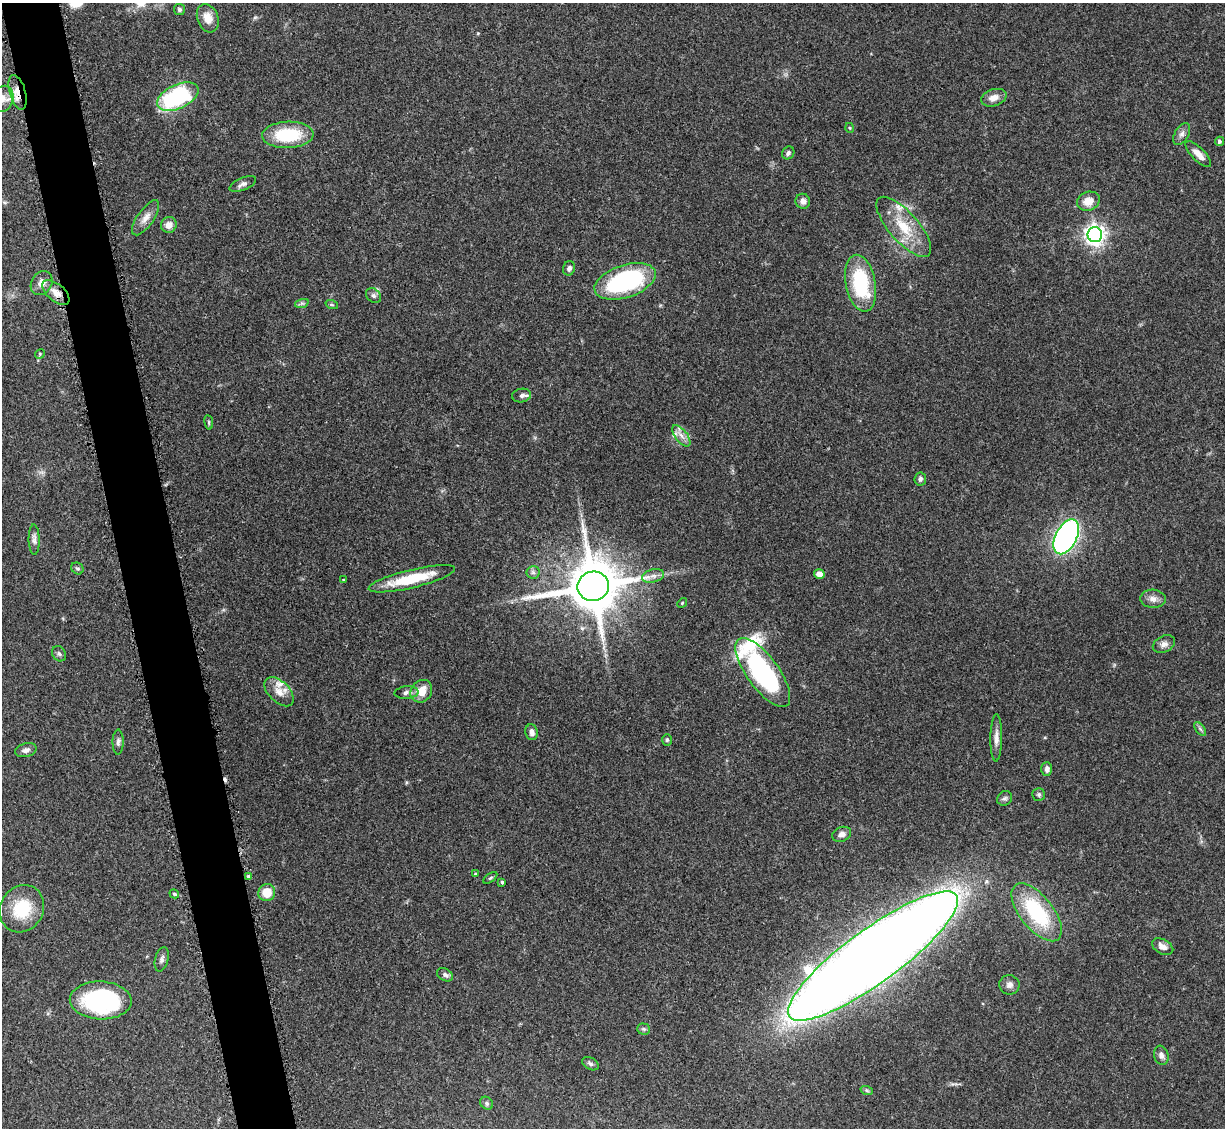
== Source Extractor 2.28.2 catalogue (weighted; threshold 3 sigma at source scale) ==
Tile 11 of 4 x 4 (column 3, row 3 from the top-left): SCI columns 2560-3782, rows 1334-2459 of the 5092 x 5004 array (HDU 1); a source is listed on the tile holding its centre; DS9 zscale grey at full resolution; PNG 1227 x 1130 px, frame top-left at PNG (2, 3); each listed source drawn as its Kron ellipse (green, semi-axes under 4 px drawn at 4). Shown black and unused: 5% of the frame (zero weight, under 3 of 5 exposures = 4% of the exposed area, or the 3 px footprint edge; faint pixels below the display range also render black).
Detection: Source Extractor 2.28.2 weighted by HDU 2 'WHT'; one run over the whole footprint, this tile lists its part. Background 0.0707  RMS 0.0033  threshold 0.0149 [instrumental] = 3 sigma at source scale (4.5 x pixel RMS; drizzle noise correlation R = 1.50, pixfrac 1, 0.05/0.05 arcsec/px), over >= 5 px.
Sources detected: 83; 1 cosmic-ray / hot-pixel residue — neither listed nor drawn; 4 inside a brighter listed object's ellipse — not listed separately; the other 78 listed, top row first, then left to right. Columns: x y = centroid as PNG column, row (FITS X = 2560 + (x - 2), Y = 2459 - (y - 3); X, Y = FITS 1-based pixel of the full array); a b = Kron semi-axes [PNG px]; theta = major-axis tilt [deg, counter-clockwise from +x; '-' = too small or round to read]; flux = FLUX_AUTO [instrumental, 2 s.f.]
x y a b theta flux
179 10 5 5 - 0.56
208 18 14 10 -69 3.9
18 92 18 8 -74 4
178 97 22 12 25 39
994 98 13 8 18 2.8
3 99 13 10 74 2.5
850 128 5 3 - 0.29
1182 134 12 7 61 1.5
288 135 25 13 2 17
1219 141 5 4 - 0.8
788 153 7 6 - 0.9
1198 154 17 6 -45 2.9
243 184 14 6 22 1.5
803 201 7 7 - 1.6
1088 201 12 9 20 4
146 218 20 8 55 2.9
169 225 8 7 - 2.6
904 227 38 14 -49 11
1095 235 7 7 - 190
569 268 7 6 - 1
625 281 32 16 18 48
42 283 13 10 58 2.7
861 283 29 15 -79 24
56 292 16 8 -40 3.5
373 296 8 6 -44 1
302 303 7 4 18 0.65
332 305 6 4 -18 0.45
40 354 5 4 - 0.4
522 395 9 7 9 1.3
209 422 7 3 -82 0.47
681 436 13 6 -53 2.1
920 479 6 6 - 0.82
1066 537 19 10 62 100
34 539 15 5 -89 1.2
77 568 6 5 - 0.67
533 572 6 6 - 0.95
819 574 5 5 - 2
653 576 11 6 14 1.7
412 579 44 9 14 14
343 580 4 4 - 0.33
593 586 16 14 12 2000
1153 599 13 9 -4 2.2
682 603 5 4 - 0.41
1164 644 12 8 26 1.7
59 654 8 6 -54 0.87
763 673 41 16 -54 53
421 691 12 10 53 5.2
279 692 18 10 -45 3.5
406 693 12 6 5 1.3
1200 729 8 4 -53 0.66
532 732 8 6 -77 1.5
996 738 23 5 89 2.2
667 740 6 5 - 0.51
118 742 12 5 89 1.1
26 750 11 6 15 1.4
1047 769 7 5 -90 1.1
1039 794 6 6 - 0.65
1005 798 8 7 - 0.92
842 834 10 7 22 1.7
475 874 4 3 - 0.34
249 876 4 4 - 0.82
490 878 8 4 35 0.5
502 882 3 3 - 0.54
267 892 8 8 - 5.5
174 894 5 4 - 0.53
22 909 24 21 59 14
1037 912 34 16 -52 27
1163 947 11 7 -28 2.1
873 956 103 27 36 1200
162 959 12 6 75 1.2
445 975 8 6 -29 0.93
1009 985 10 9 - 1.6
101 1000 31 19 -2 46
644 1029 6 5 - 0.6
1161 1055 9 7 -73 1.5
590 1064 9 5 -31 0.77
867 1091 6 4 -19 0.46
487 1103 7 5 -48 0.62
Overlapping masked pixels (flux is a lower limit): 2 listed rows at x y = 18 92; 56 292
Isophote crosses this tile's border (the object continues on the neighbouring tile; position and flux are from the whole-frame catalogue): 1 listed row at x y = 3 99